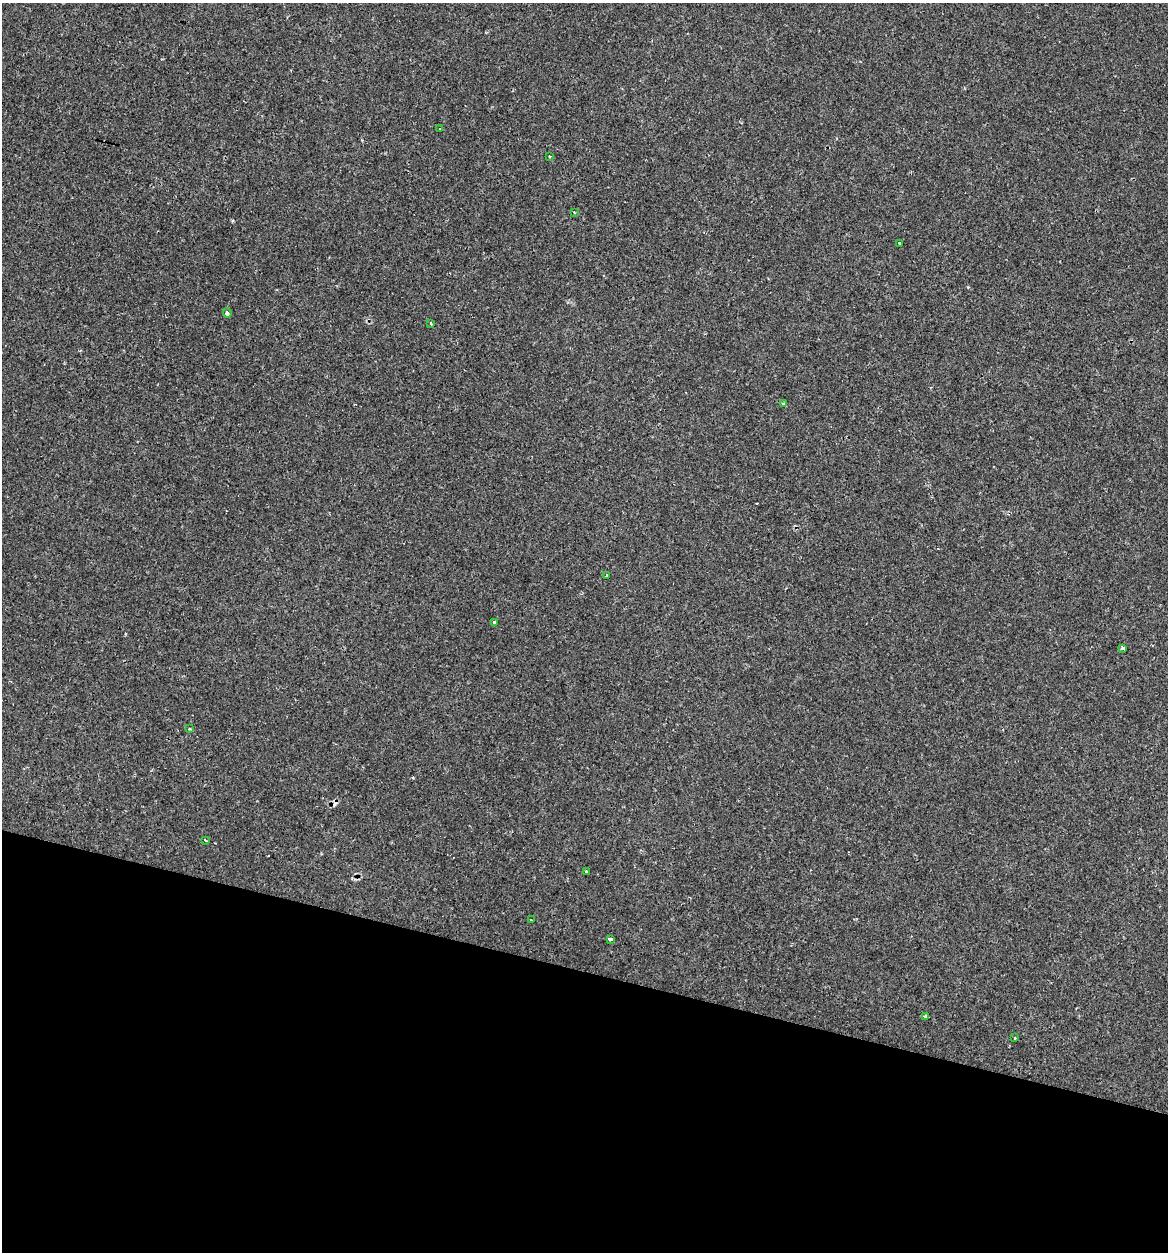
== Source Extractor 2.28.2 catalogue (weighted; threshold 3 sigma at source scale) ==
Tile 15 of 4 x 4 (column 3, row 4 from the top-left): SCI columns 2456-3621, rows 32-1281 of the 5031 x 5032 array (HDU 1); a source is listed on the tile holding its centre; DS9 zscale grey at full resolution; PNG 1170 x 1254 px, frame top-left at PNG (2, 3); each listed source drawn as its Kron ellipse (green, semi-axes under 4 px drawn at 4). Shown black and unused: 22% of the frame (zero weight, under 2 of 3 exposures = <1% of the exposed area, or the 3 px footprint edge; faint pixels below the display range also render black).
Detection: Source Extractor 2.28.2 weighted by HDU 2 'WHT'; one run over the whole footprint, this tile lists its part. Background 0.0939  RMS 0.006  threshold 0.0269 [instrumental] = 3 sigma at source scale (4.5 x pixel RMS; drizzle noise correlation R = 1.50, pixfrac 1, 0.05/0.05 arcsec/px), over >= 5 px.
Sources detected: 20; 3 cosmic-ray / hot-pixel residue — neither listed nor drawn; the other 17 listed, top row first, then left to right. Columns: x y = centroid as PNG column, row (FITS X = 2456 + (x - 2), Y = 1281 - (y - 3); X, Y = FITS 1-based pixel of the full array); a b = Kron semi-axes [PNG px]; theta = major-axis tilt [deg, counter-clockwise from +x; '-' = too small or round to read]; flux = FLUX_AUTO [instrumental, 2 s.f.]
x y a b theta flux
440 128 3 2 - 0.66
550 156 3 3 - 1.1
574 212 4 4 - 0.77
899 243 3 3 - 1.3
227 313 5 4 - 1.7
431 323 3 2 - 0.98
783 403 4 4 - 0.99
607 575 3 2 - 0.43
494 622 3 3 - 1.7
1123 648 3 3 - 1.8
189 729 3 3 - 0.55
205 840 3 3 - 2.3
586 872 3 3 - 1.9
531 920 3 2 - 1.1
610 939 4 3 - 3.5
925 1016 3 3 - 2.3
1015 1038 3 2 - 0.78